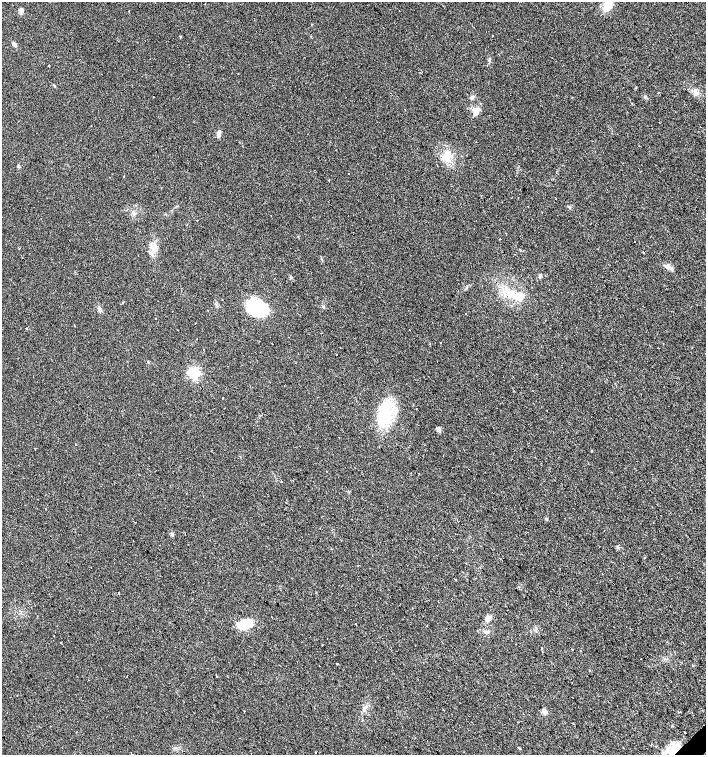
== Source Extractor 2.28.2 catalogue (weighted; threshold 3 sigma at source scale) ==
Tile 6 of 4 x 4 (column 2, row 2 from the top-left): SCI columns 1621-3028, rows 3009-4513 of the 5995 x 6021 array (HDU 1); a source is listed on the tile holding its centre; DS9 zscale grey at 2 x 2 block average (1 PNG px = mean of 2 x 2 image px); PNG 708 x 757 px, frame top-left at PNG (2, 2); no overlay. Shown black and unused: <1% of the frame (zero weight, under 2 of 3 exposures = <1% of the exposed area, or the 3 px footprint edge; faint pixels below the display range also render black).
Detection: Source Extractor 2.28.2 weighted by HDU 2 'WHT'; one run over the whole footprint, this tile lists its part. Background 0.0249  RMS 0.0061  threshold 0.0274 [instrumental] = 3 sigma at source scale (4.5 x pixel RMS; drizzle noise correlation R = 1.50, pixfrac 1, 0.0396/0.0396 arcsec/px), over >= 5 px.
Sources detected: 87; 1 inside a brighter object's white glare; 19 cosmic-ray / hot-pixel residue — not listed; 3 inside a brighter listed object's ellipse — not listed separately; the other 64 listed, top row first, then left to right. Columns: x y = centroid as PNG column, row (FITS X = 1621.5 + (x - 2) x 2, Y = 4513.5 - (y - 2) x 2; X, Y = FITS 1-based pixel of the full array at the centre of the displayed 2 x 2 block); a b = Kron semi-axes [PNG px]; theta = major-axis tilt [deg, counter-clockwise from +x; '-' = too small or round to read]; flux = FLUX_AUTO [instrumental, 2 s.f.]
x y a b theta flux
607 6 11 9 77 19
21 10 5 5 - 3.6
492 36 2 2 - 4.2
470 42 2 2 - 1.4
14 44 6 4 -56 3.2
49 66 2 2 - 3.3
472 97 5 4 - 3
405 110 2 2 - 1.4
476 111 10 8 -59 8.8
219 134 10 3 79 5.3
447 156 13 8 69 17
18 166 4 3 - 1.6
197 220 2 2 - 0.64
500 239 2 2 - 1.7
635 241 2 2 - 2.2
153 247 9 8 - 11
19 248 2 2 - 1.3
643 252 2 2 - 1.2
138 255 2 2 - 0.73
669 267 13 4 -20 6.1
291 277 3 3 - 1.3
540 277 6 3 61 2.2
512 294 23 8 -19 27
323 307 3 3 - 2.1
258 308 19 13 -27 100
100 309 4 4 - 2.6
26 329 3 2 - 1.3
410 330 2 2 - 1.2
441 343 2 2 - 2.4
194 373 4 4 - 230
547 410 2 2 - 0.57
385 414 24 16 75 76
439 429 6 4 -57 3.5
76 444 2 2 - 0.89
592 451 2 2 - 4.7
535 457 2 2 - 0.62
281 481 2 2 - 5.4
527 532 2 2 - 0.61
172 534 6 3 -54 1.8
644 558 2 2 - 1.7
358 565 2 2 - 0.91
456 579 2 2 - 30
118 593 2 2 - 6.3
344 609 2 2 - 0.46
272 617 2 2 - 0.42
489 618 9 5 48 6.8
355 624 2 2 - 0.92
244 625 17 10 9 25
427 626 2 2 - 1.6
488 631 3 3 - 1.6
60 642 2 2 - 5
542 648 2 2 - 25
572 649 2 2 - 2
641 659 2 2 - 0.67
337 664 2 2 - 1.4
693 665 2 2 - 4
545 712 6 5 - 5.5
680 712 2 2 - 1.9
685 732 2 2 - 4.8
656 746 2 2 - 1.7
519 748 3 2 - 8.3
315 752 2 2 - 3.1
671 753 14 10 71 26
132 754 2 2 - 0.82
Overlapping masked pixels (flux is a lower limit): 1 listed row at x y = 671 753
Isophote crosses this tile's border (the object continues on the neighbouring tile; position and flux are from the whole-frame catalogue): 3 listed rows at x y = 607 6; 671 753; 132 754
Diffuse or blended objects may show on this block-average render without a row.